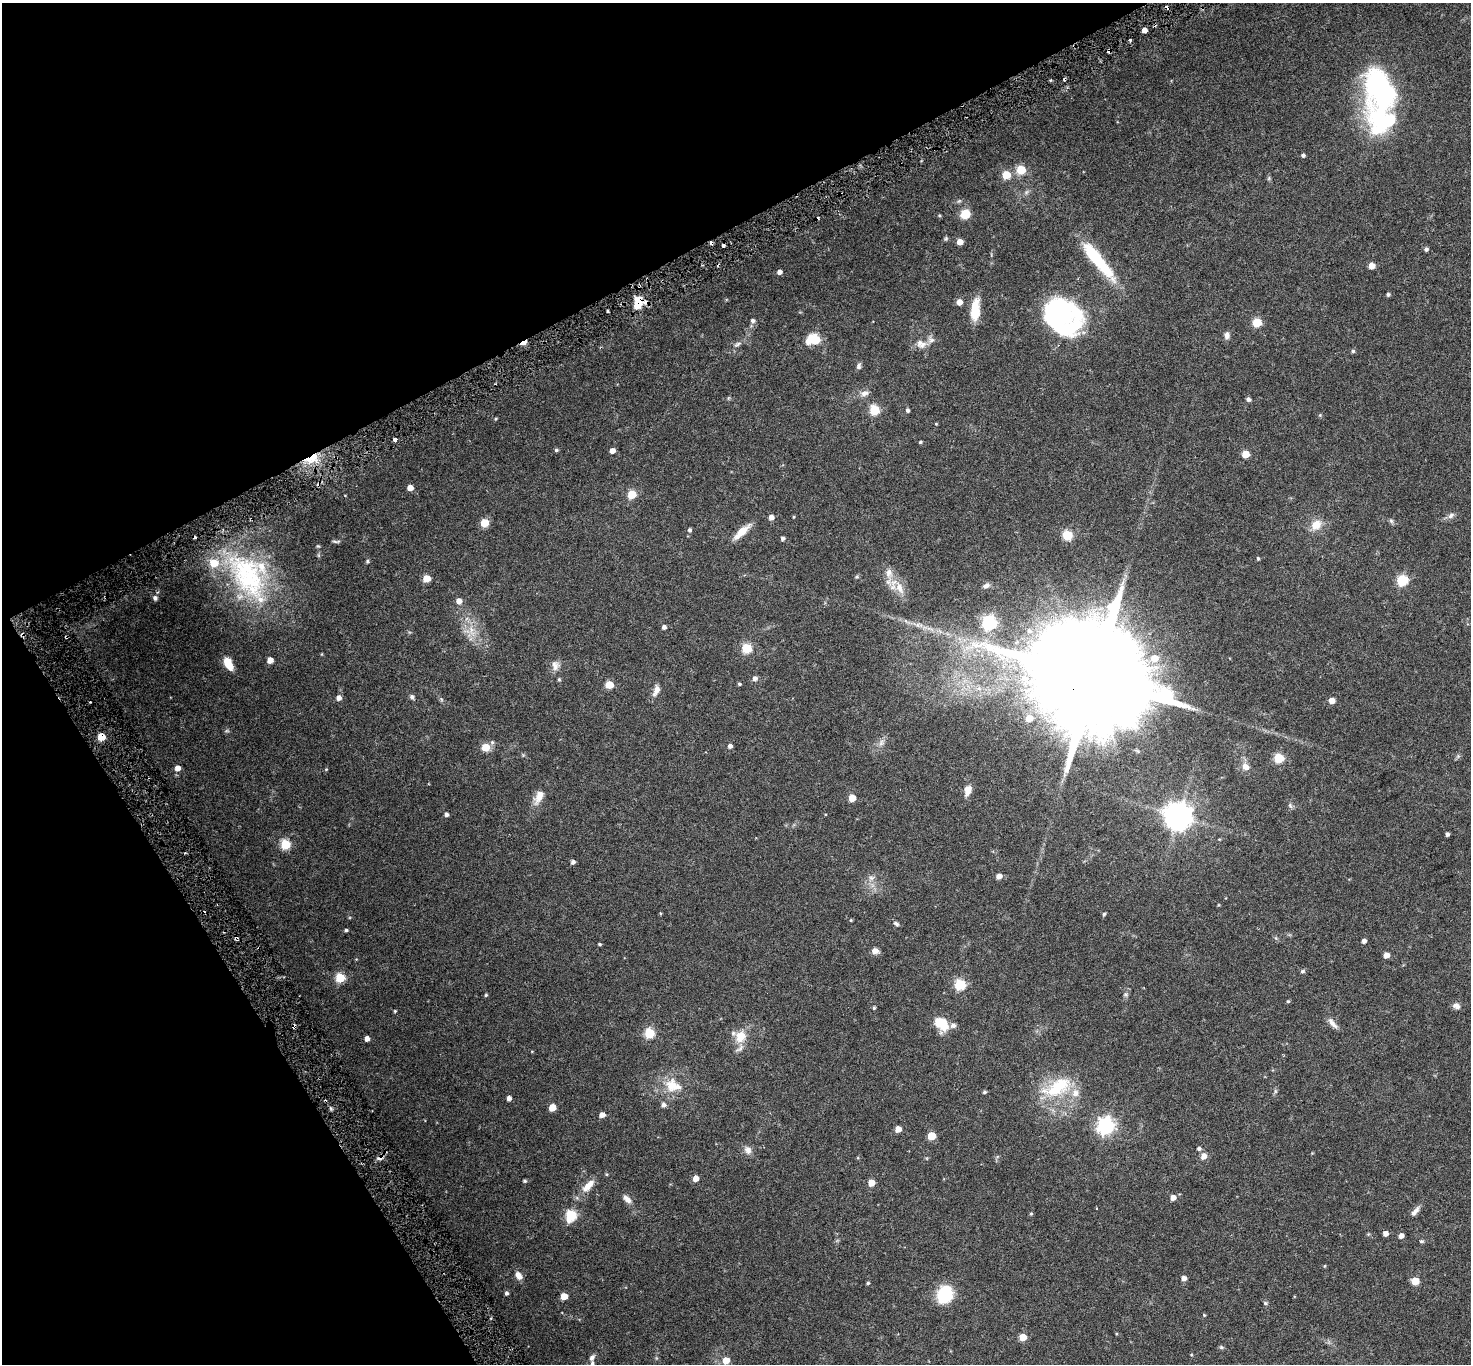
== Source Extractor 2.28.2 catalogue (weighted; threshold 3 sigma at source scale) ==
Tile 5 of 4 x 4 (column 1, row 2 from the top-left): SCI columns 12-1480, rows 2928-4289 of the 5898 x 5792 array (HDU 1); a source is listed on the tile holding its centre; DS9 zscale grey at full resolution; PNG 1473 x 1366 px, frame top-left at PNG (2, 3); no overlay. Shown black and unused: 27% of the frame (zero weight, under 3 of 6 exposures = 1% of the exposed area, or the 3 px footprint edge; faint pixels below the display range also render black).
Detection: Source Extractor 2.28.2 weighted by HDU 2 'WHT'; one run over the whole footprint, this tile lists its part. Background 0.024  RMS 0.003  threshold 0.0121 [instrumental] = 3 sigma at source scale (4.09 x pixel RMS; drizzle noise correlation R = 1.36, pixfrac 0.8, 0.0396/0.0396 arcsec/px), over >= 5 px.
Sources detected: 208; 1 too faint to see at this stretch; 4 inside a brighter object's white glare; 11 cosmic-ray / hot-pixel residue — not listed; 13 inside a brighter listed object's ellipse — not listed separately; the other 179 listed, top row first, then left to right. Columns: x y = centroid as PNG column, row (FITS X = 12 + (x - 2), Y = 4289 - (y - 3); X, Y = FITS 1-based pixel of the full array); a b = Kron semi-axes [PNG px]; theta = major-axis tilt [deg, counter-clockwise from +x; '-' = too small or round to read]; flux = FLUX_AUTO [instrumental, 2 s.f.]
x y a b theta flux
1144 30 4 4 - 1.7
1130 40 4 3 - 0.37
1382 90 53 35 -74 43
1303 155 4 4 - 0.53
1021 170 5 5 - 9.2
1006 175 5 5 - 7.4
1269 178 6 4 72 0.31
965 214 7 7 - 5.8
939 215 5 4 - 0.26
946 238 6 5 - 0.35
960 242 5 4 - 2.5
1426 249 5 5 - 0.55
1097 259 50 10 -50 16
1372 266 5 5 - 2.8
779 272 5 4 - 1.1
1388 294 4 4 - 0.47
959 302 5 5 - 1.9
638 303 12 7 84 5.3
975 310 21 8 87 6.1
607 311 3 3 - 0.42
1058 315 39 30 -19 44
752 321 5 5 - 0.71
1257 322 5 5 - 9.5
1227 335 10 7 87 0.98
813 340 14 10 5 6.3
524 343 6 4 21 4.1
737 344 11 5 29 0.76
922 345 15 8 31 1.7
1353 351 5 4 - 0.43
859 366 8 6 73 0.65
864 393 13 7 13 1.3
1248 399 5 4 - 0.74
874 410 5 5 - 14
907 410 4 4 - 0.59
1320 415 5 4 - 0.26
496 419 4 3 - 0.27
936 424 4 3 - 0.19
395 440 3 3 - 1.2
920 442 4 3 - 0.34
556 450 5 4 - 0.41
612 451 4 4 - 1.6
1245 454 5 5 - 5
312 459 21 11 24 5.5
410 488 5 4 - 2.6
632 494 5 5 - 9.1
345 495 4 3 - 0.17
1451 515 10 7 34 0.91
771 517 5 5 - 1.4
794 517 4 3 - 0.22
1391 521 7 5 -45 0.47
484 523 5 5 - 7.2
1316 525 14 11 38 3.2
690 530 5 4 - 0.53
742 532 28 7 42 3.2
1067 535 5 5 - 14
783 538 4 4 - 0.63
335 541 9 3 -12 0.39
318 546 5 4 - 0.28
1258 558 4 3 - 0.33
367 561 5 5 - 0.31
250 577 76 41 -52 36
857 577 6 5 - 0.34
426 578 5 5 - 5.2
1402 580 6 5 - 19
986 586 9 6 28 0.75
899 588 21 11 -65 3.7
155 598 6 6 - 0.81
459 601 5 5 - 1.8
989 623 6 6 - 51
917 625 19 6 -12 2.1
664 627 4 4 - 0.78
472 631 23 13 81 4.2
1029 631 8 7 - 0.95
66 637 3 2 - 0.23
747 648 5 5 - 15
270 660 5 4 - 2.6
228 664 14 7 -64 3.6
555 665 14 11 -81 1.7
754 678 6 6 - 0.96
1093 678 40 26 19 11000
559 680 5 4 - 0.3
739 684 4 4 - 0.37
609 685 5 5 - 6.5
656 690 15 7 68 1.6
412 697 7 6 - 0.57
339 698 5 5 - 1.3
441 699 6 4 -71 0.36
1332 701 5 4 - 2.5
1029 718 5 5 - 2.9
101 737 5 5 - 7.4
881 743 9 8 - 1
730 746 4 4 - 0.94
486 747 5 5 - 7.3
523 755 5 5 - 0.29
1458 756 6 5 - 0.43
1279 758 5 5 - 14
1245 767 10 8 -29 1.7
178 768 5 5 - 1.8
326 769 4 4 - 0.22
968 790 12 8 74 2.1
539 797 22 10 61 2.9
852 798 5 5 - 4.3
1290 805 8 5 -63 0.57
446 814 4 4 - 0.75
1178 816 8 8 - 330
1447 834 4 4 - 0.67
1219 839 5 3 - 0.17
285 844 5 5 - 15
573 862 4 4 - 0.73
999 876 5 5 - 1.8
871 878 9 6 13 0.96
1219 905 4 4 - 0.21
1104 914 5 4 - 0.38
851 920 4 4 - 0.21
896 923 8 5 -32 0.54
346 930 4 3 - 0.44
236 938 4 4 - 0.41
1276 938 6 4 -71 0.34
1364 941 4 4 - 0.83
599 944 4 3 - 0.33
875 951 8 6 -6 1.3
1386 955 5 5 - 1.7
1302 971 6 5 - 0.43
340 978 5 5 - 12
960 984 6 5 - 21
1126 994 7 6 - 0.48
486 995 4 4 - 0.3
1288 1001 4 4 - 0.31
1456 1006 10 8 -32 1.1
874 1008 4 3 - 0.32
395 1011 4 3 - 0.24
1332 1023 17 6 -50 1.4
941 1024 16 12 -45 5.6
649 1033 5 5 - 16
740 1036 18 14 57 4.2
367 1039 4 4 - 1.4
532 1051 5 3 - 0.17
672 1085 22 19 87 5.6
1060 1085 38 25 17 13
1275 1091 7 4 -90 0.41
984 1092 4 4 - 0.46
509 1098 4 4 - 1
663 1105 6 6 - 0.84
552 1107 5 5 - 4.9
602 1115 5 4 - 1.7
1106 1126 7 7 - 83
898 1129 5 5 - 2.5
931 1136 5 5 - 7.4
1199 1148 5 5 - 0.53
748 1150 11 9 -64 1.4
1203 1156 8 7 - 1.4
380 1158 12 6 46 1
606 1174 5 3 - 0.22
696 1178 5 5 - 2.1
525 1181 4 4 - 0.41
871 1183 5 5 - 4
588 1186 21 9 46 2.9
1173 1197 5 5 - 1.7
627 1199 13 7 -43 1.4
1415 1211 15 6 50 1.2
1031 1213 5 4 - 0.28
571 1215 6 5 - 22
1385 1233 5 4 - 1.3
1401 1236 5 4 - 1.3
1421 1241 6 4 -12 0.36
1325 1266 5 3 - 0.2
518 1275 11 7 -56 1.6
1184 1278 5 4 - 1.3
1415 1281 5 5 - 5.4
868 1283 4 3 - 0.35
506 1293 4 4 - 0.6
944 1294 12 10 65 18
564 1296 5 5 - 4.3
1265 1303 6 5 - 0.34
1204 1315 4 4 - 0.23
1023 1337 5 5 - 4.6
1221 1347 7 5 -16 0.38
592 1358 10 7 59 0.95
726 1360 5 5 - 4.5
Overlapping masked pixels (flux is a lower limit): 8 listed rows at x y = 638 303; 524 343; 312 459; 66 637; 1093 678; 101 737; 236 938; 380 1158